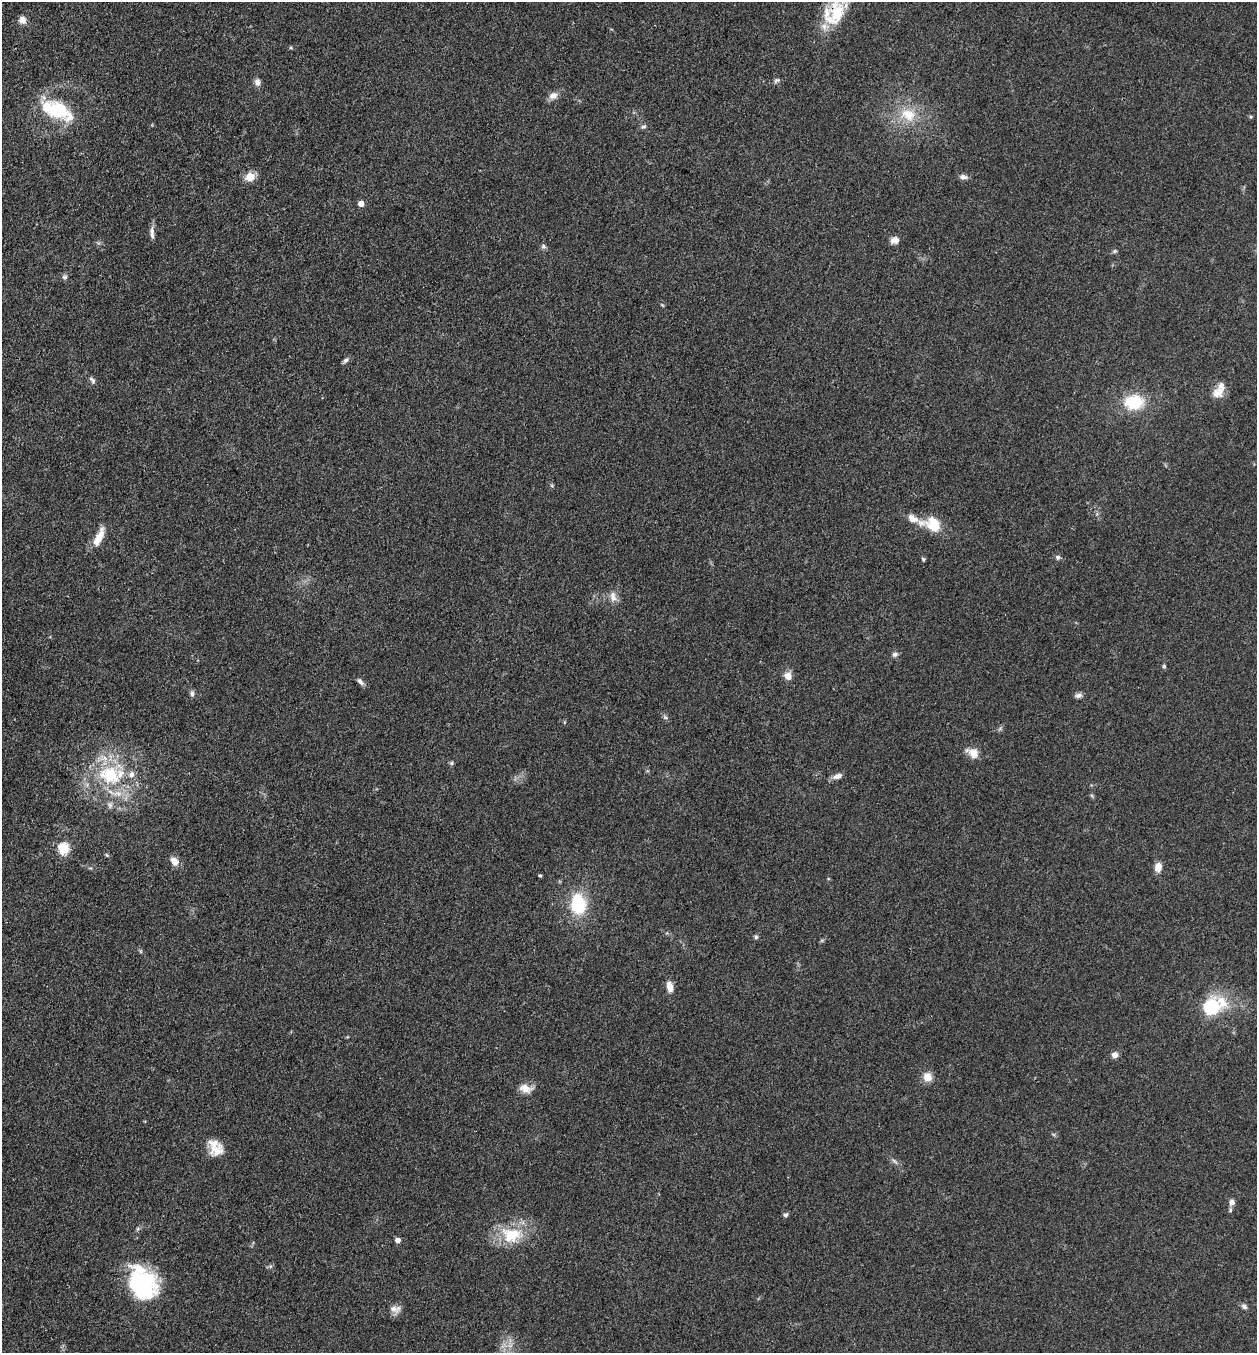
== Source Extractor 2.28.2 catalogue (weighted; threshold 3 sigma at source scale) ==
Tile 11 of 4 x 4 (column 3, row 3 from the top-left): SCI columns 2777-4031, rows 1354-2704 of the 5421 x 5407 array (HDU 1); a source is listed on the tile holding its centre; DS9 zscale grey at full resolution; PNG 1259 x 1355 px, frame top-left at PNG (2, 2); no overlay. Shown black and unused: <1% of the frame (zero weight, under 3 of 4 exposures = <1% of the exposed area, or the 3 px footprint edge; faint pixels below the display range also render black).
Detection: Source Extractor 2.28.2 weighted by HDU 2 'WHT'; one run over the whole footprint, this tile lists its part. Background 0.0928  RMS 0.0064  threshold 0.0289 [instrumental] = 3 sigma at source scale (4.5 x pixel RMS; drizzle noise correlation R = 1.50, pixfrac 1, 0.05/0.05 arcsec/px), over >= 5 px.
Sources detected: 67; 6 inside a brighter listed object's ellipse — not listed separately; the other 61 listed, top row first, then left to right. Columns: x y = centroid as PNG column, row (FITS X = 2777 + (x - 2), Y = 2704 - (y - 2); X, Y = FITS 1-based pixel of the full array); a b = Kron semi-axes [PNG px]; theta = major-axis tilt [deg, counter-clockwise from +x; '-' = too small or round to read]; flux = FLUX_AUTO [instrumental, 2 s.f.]
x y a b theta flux
836 14 41 23 73 32
22 20 8 8 - 4.4
777 80 9 6 28 1.5
257 82 9 7 -86 3
553 96 11 9 16 4.3
56 110 43 17 -32 33
908 115 24 18 -28 19
1251 117 5 3 - 0.7
644 126 8 5 27 1.5
250 177 11 9 14 7.8
963 177 11 6 -5 2.5
361 204 5 4 - 5.9
152 231 13 7 -83 3.3
895 240 10 8 11 4.1
543 246 7 6 - 1.5
1115 251 6 5 - 1
65 277 8 6 -30 1.6
346 360 9 5 50 1.7
92 380 12 6 -51 2
1221 387 24 9 85 6
1134 402 16 12 1 32
932 524 25 15 -16 18
99 537 25 9 65 9.2
1058 557 6 6 - 1.5
923 559 6 4 -46 0.91
613 597 16 9 -76 4.7
895 654 8 6 24 1.9
1164 666 5 5 - 0.95
788 676 9 9 - 5
360 682 12 5 -48 2.2
192 694 8 5 -86 1.8
1079 695 10 6 14 2.3
665 717 6 5 - 1.3
973 753 17 11 -31 6.5
452 763 6 5 - 1.1
110 775 32 25 -17 46
838 776 12 7 18 3.6
110 805 9 7 -65 2.3
63 848 6 6 - 53
107 855 5 4 - 0.81
174 861 12 9 -50 4.7
1158 867 11 8 78 5.4
540 876 4 3 - 1.1
578 904 23 17 -84 33
756 937 6 5 - 1.2
141 951 6 3 72 0.72
670 987 12 7 -78 5.8
1211 1007 10 7 29 100
1115 1055 8 7 - 3.1
927 1077 10 9 - 7.1
525 1088 17 11 -17 6.7
216 1148 21 16 -61 11
894 1161 11 4 -41 1.8
1232 1202 9 7 73 3.2
785 1215 7 5 29 1.3
511 1235 32 22 1 26
398 1240 5 5 - 3.9
142 1283 33 25 -64 74
1244 1306 9 6 -41 1.9
393 1309 15 9 -37 4.1
510 1345 7 4 19 2
Overlapping masked pixels (flux is a lower limit): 2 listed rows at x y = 836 14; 110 775
Isophote crosses this tile's border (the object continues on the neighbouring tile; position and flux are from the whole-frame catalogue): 1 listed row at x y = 836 14